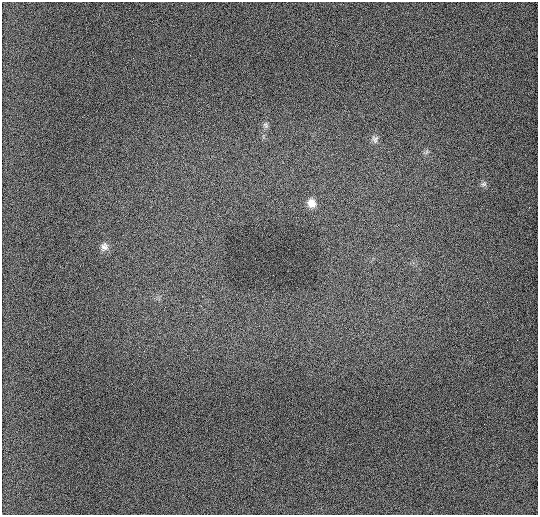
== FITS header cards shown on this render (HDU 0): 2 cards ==
NAXIS1  =                  536 / length of data axis 1
NAXIS2  =                  513 / length of data axis 2

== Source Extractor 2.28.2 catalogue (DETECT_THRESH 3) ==
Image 536 x 513 px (HDU 0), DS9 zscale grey, 1 PNG px = 1 image px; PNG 540 x 517 px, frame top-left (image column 1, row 513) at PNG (2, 2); no overlay
Background 931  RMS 12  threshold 34.7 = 3 sigma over >= 5 px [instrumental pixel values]
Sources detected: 6; all 6 listed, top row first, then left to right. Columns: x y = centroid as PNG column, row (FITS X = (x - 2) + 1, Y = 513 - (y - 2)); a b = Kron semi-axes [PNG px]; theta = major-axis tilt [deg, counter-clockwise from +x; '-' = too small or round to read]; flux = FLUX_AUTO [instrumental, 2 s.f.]
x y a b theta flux
266 125 9 6 -74 2300
375 139 10 8 85 3000
426 152 7 4 71 1400
484 184 8 6 15 1800
311 203 11 10 - 6900
104 247 11 10 - 4300